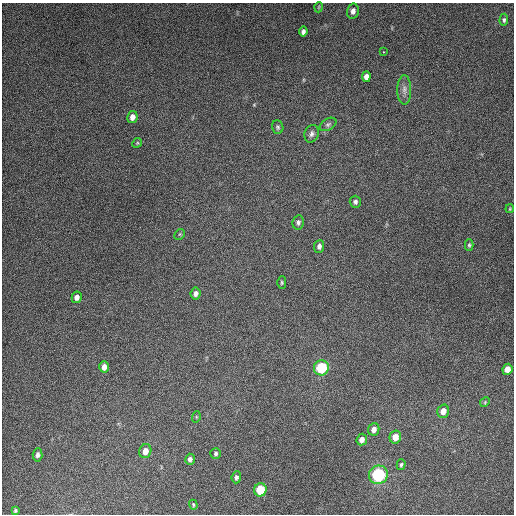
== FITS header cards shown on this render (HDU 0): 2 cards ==
NAXIS1  =                  512
NAXIS2  =                  512

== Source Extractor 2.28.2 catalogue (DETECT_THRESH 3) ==
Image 512 x 512 px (HDU 0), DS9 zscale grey, 1 PNG px = 1 image px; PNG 516 x 516 px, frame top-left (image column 1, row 512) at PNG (2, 3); each listed source drawn as its Kron ellipse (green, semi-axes under 4 px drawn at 4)
Background 5250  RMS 320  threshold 959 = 3 sigma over >= 5 px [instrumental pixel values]
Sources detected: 40; all 40 listed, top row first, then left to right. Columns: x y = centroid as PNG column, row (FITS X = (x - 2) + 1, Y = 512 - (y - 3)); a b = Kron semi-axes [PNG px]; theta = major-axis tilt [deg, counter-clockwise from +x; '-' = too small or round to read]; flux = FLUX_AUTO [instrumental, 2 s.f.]
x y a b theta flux
319 7 5 3 - 1.9e+04
353 11 7 5 76 9.9e+04
504 20 6 4 86 4.2e+04
303 32 5 4 - 7.6e+04
383 52 2 2 - 1.4e+04
366 77 5 4 - 1.1e+05
404 90 14 7 -89 1.2e+05
132 117 6 5 - 1.4e+05
328 124 9 5 29 5.2e+04
278 127 7 5 -70 4.0e+04
312 134 9 7 70 7.8e+04
137 143 5 4 - 2.5e+04
355 202 6 5 - 5.4e+04
510 209 4 3 - 2.0e+04
298 222 7 5 78 5.5e+04
180 234 6 4 45 3.3e+04
469 245 6 4 -90 3.1e+04
319 246 6 5 - 7.1e+04
282 282 6 4 -90 2.9e+04
196 294 6 5 - 8.3e+04
77 297 6 5 - 9.5e+04
104 367 5 4 - 1.3e+05
321 368 8 7 - 1.0e+06
507 369 5 5 - 1.5e+05
485 402 5 4 - 2.7e+04
443 411 7 5 72 1.7e+05
196 417 6 3 73 2.5e+04
374 429 6 5 - 1.1e+05
395 437 6 5 - 2.1e+05
362 440 6 5 - 1.1e+05
145 451 7 6 - 1.7e+05
216 453 5 5 - 4.3e+04
37 455 6 5 - 6.4e+04
190 459 5 4 - 6.6e+04
401 465 5 4 - 3.7e+04
378 475 9 9 - 1.5e+06
236 477 6 4 85 5.2e+04
260 490 7 6 - 6.4e+05
193 505 5 3 - 2.5e+04
15 511 4 3 - 2.9e+04